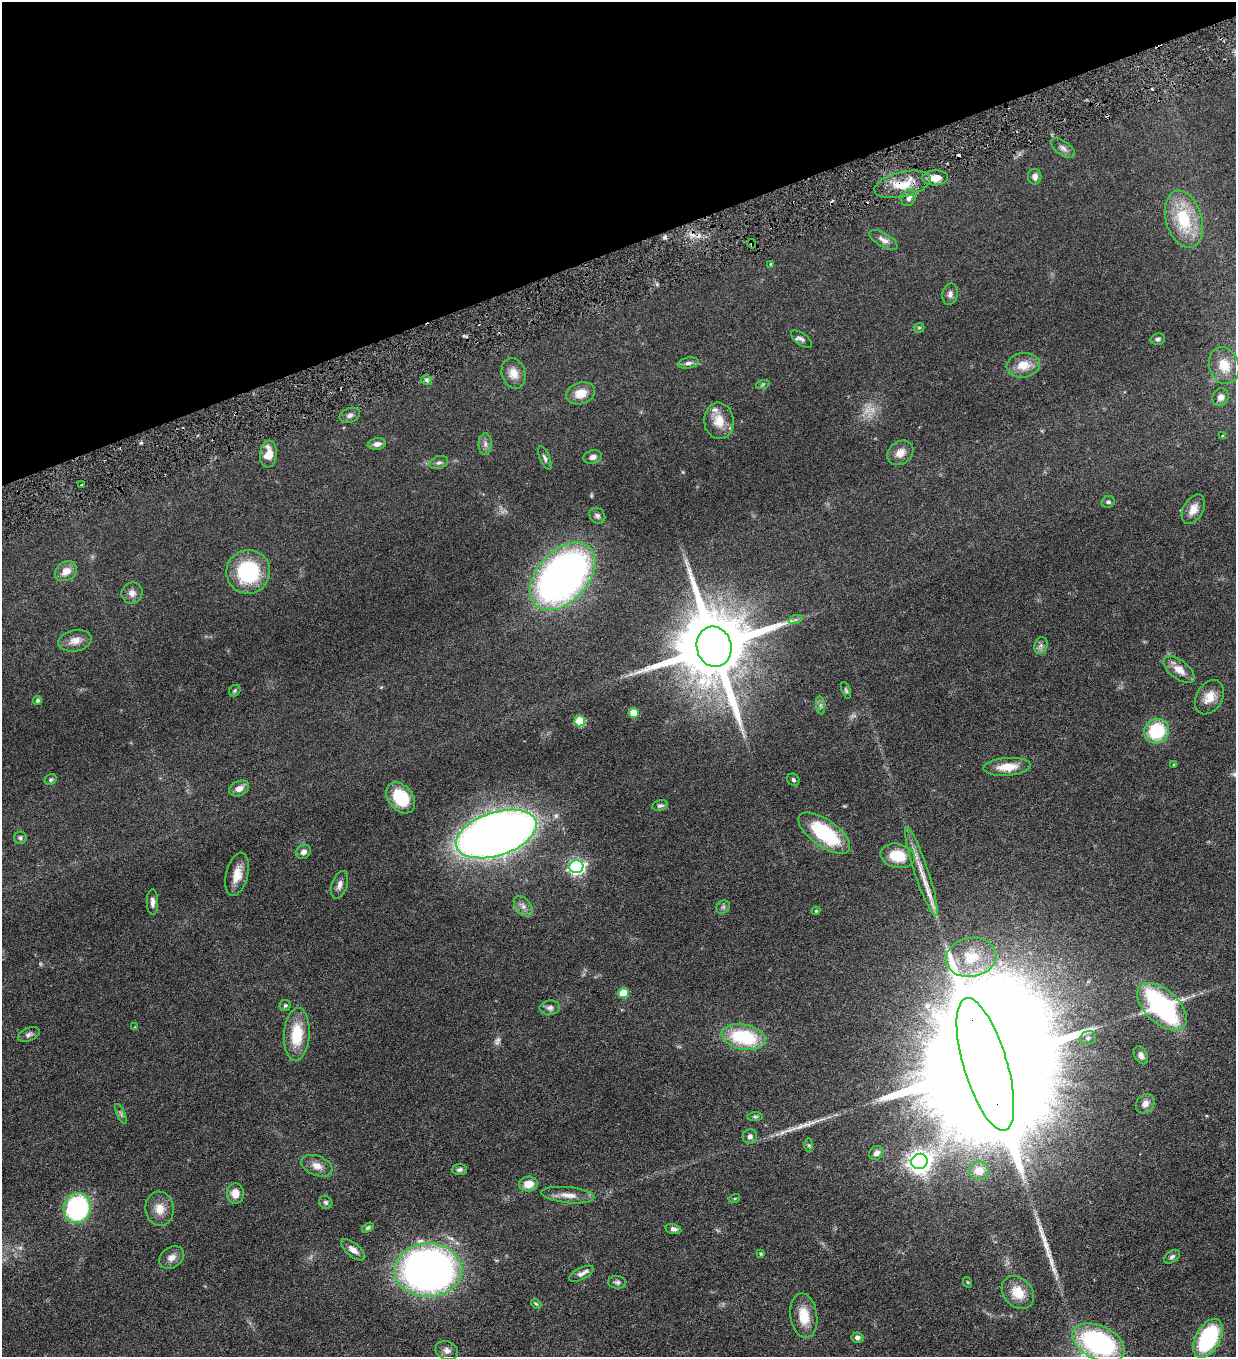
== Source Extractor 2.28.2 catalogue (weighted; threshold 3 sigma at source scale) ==
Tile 3 of 4 x 4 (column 3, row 1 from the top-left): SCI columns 2751-3984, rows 4066-5420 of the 5372 x 5421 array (HDU 1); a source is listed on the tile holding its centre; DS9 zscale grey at full resolution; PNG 1238 x 1359 px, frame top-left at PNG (2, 2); each listed source drawn as its Kron ellipse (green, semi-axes under 4 px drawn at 4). Shown black and unused: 18% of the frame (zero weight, under 3 of 6 exposures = <1% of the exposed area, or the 3 px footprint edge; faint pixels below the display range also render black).
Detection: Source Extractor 2.28.2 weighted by HDU 2 'WHT'; one run over the whole footprint, this tile lists its part. Background 0.0454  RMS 0.0039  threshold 0.0159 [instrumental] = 3 sigma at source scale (4.09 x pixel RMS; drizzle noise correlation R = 1.36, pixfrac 0.8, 0.05/0.05 arcsec/px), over >= 5 px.
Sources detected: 128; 2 too faint to see at this stretch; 1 inside a brighter object's white glare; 4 cosmic-ray / hot-pixel residue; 2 long thin detections or spike segments (spike, bleed or trail) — neither listed nor drawn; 1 inside a brighter listed object's ellipse — not listed separately; the other 118 listed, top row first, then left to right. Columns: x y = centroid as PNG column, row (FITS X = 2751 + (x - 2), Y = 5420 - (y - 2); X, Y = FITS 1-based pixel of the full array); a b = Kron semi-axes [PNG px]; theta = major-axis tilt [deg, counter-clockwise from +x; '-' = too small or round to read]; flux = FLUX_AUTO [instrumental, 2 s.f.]
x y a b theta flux
1063 148 14 7 -34 1.6
1035 177 7 7 - 1.6
935 178 13 7 3 3.5
902 184 28 12 13 9.1
909 198 8 7 - 1.5
1184 219 29 18 -74 18
883 240 16 7 -30 1.9
752 244 5 4 - 0.53
771 264 3 3 - 0.32
950 294 11 7 78 1.5
919 328 5 5 - 0.48
801 339 12 6 -36 1.1
1158 339 7 5 17 0.8
688 363 10 5 9 1.2
1023 365 16 12 7 5.4
1224 365 19 15 -71 6
513 373 15 11 -75 3.9
427 380 6 5 - 0.78
763 384 7 4 19 0.51
581 393 14 10 18 5
1221 397 9 8 - 1.6
350 415 10 7 18 1.3
719 421 18 14 -83 5.9
1222 436 4 3 - 0.42
377 444 9 5 8 1.9
485 444 11 6 -89 1.4
900 453 14 11 38 3.3
268 454 13 8 84 5.3
593 457 9 6 17 1.5
545 458 12 5 -66 0.97
439 463 9 6 19 1
81 485 3 2 - 0.42
1108 502 7 5 24 0.75
1193 509 16 9 60 3.2
597 516 9 7 -46 1
66 571 12 9 32 3.5
248 572 22 21 - 25
563 576 39 25 47 180
132 593 11 10 - 2
795 620 7 4 19 0.79
75 641 17 10 12 3.3
1041 646 8 6 69 1.2
714 647 20 17 -76 4800
1179 670 18 9 -37 3.9
846 690 8 4 -71 0.58
235 691 6 5 - 0.52
1209 697 18 13 59 4.7
37 700 4 4 - 0.62
821 705 9 4 -81 0.9
634 713 5 5 - 7.8
580 721 5 5 - 16
1157 731 12 12 - 18
1174 764 4 3 - 0.38
1007 767 23 9 4 6.1
51 780 6 5 - 0.59
793 780 7 5 -45 0.72
239 788 10 7 25 2.5
401 798 17 12 -52 14
660 806 8 5 8 0.87
824 833 30 13 -35 25
496 834 42 21 18 390
20 838 6 6 - 0.76
304 852 8 6 41 1.6
897 856 17 12 -12 9.9
576 867 7 6 - 98
921 872 46 7 -72 6.7
237 874 22 11 76 5
340 885 14 7 71 2
153 902 13 5 -89 1.6
523 906 12 7 -50 1.7
723 907 7 6 - 0.75
816 911 4 4 - 0.36
971 957 25 19 10 12
623 993 5 5 - 8.7
285 1005 5 5 - 0.66
1162 1007 30 16 -43 61
550 1008 10 7 6 1.4
135 1027 4 4 - 0.28
29 1034 11 6 23 1.1
297 1034 26 13 86 12
744 1037 22 12 -10 22
1088 1038 8 7 - 1.1
1141 1055 9 6 -62 1.7
985 1064 69 22 -73 35000
1145 1104 10 8 50 2.3
121 1114 11 3 -65 0.69
755 1117 8 4 4 0.57
750 1136 7 7 - 1.3
809 1145 6 4 -89 0.53
876 1153 8 6 36 1.7
919 1161 8 7 - 250
317 1166 16 10 -21 3.2
459 1169 8 5 3 1
979 1171 10 9 - 4.4
528 1184 9 7 8 4.4
235 1193 10 8 -89 3.8
568 1195 26 8 -6 3.7
735 1198 5 3 - 0.34
326 1202 7 6 - 0.75
77 1208 15 13 69 52
160 1209 17 14 -82 4.6
368 1228 6 4 31 0.66
673 1229 8 5 -11 1.2
353 1250 15 6 -39 2.1
761 1254 4 3 - 0.5
171 1257 13 10 34 2.5
1172 1257 9 5 35 0.85
428 1270 34 27 3 200
581 1274 13 5 26 1.6
617 1282 9 6 -4 0.96
967 1282 5 3 - 0.32
1018 1292 18 14 -47 6.7
536 1304 6 4 -42 0.43
804 1316 22 13 -82 7.4
857 1338 6 5 - 1.2
1208 1338 21 12 61 33
1099 1343 28 16 -25 60
447 1350 12 9 -22 1.9
Overlapping masked pixels (flux is a lower limit): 3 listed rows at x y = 902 184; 752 244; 985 1064
Isophote crosses this tile's border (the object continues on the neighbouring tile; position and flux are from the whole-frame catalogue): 1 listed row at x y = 1099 1343